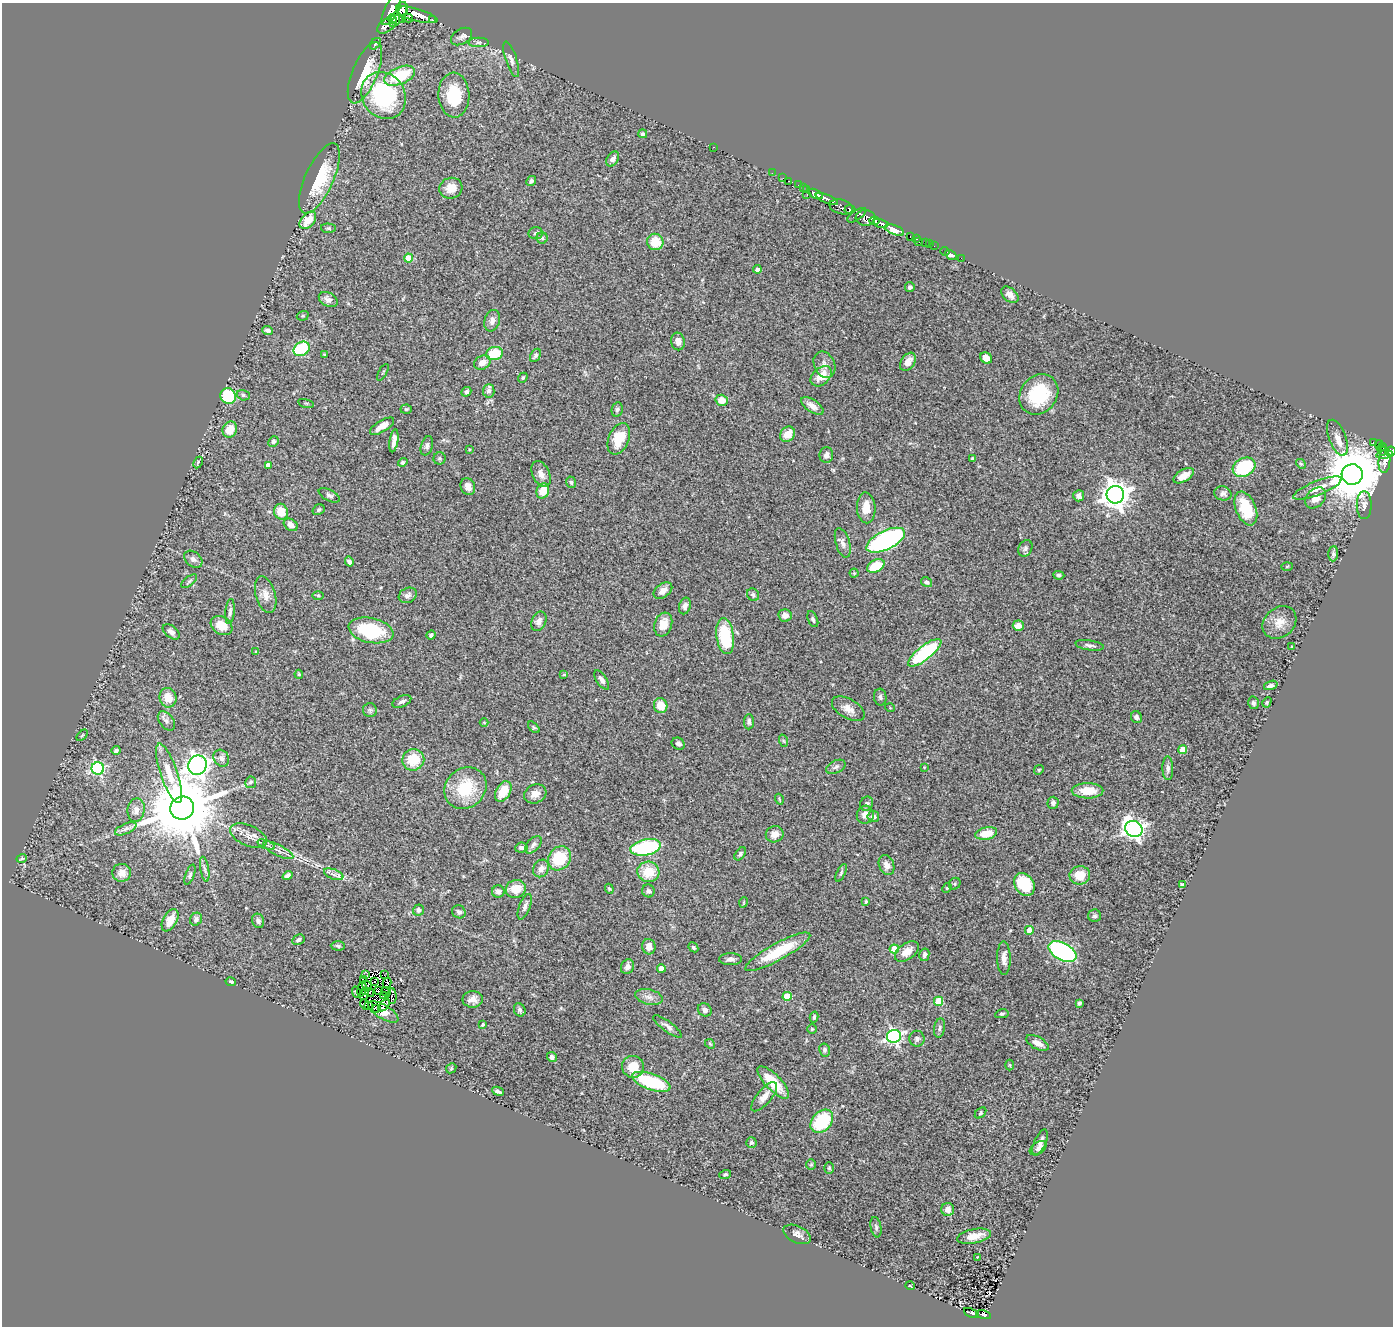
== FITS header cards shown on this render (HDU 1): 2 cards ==
NAXIS1  =                 1391
NAXIS2  =                 1324

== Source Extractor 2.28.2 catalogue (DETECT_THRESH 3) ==
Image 1391 x 1324 px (HDU 1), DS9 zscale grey, 1 PNG px = 1 image px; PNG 1395 x 1328 px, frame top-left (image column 1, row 1324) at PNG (2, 3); each listed source drawn as its Kron ellipse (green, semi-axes under 4 px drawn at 4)
Background 0.624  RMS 0.055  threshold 0.165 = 3 sigma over >= 5 px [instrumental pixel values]
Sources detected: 328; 8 with non-positive FLUX_AUTO (blend fragments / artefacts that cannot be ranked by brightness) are neither listed nor drawn; the other 320 listed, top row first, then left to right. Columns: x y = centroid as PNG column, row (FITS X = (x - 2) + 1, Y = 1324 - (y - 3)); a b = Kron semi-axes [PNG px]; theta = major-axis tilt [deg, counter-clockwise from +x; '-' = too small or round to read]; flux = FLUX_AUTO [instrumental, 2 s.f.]
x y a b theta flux
402 9 7 6 - 570
391 10 17 7 63 3700
417 15 21 6 -16 1500
398 16 12 5 53 1200
408 18 6 3 -13 210
392 19 4 4 - 890
403 20 3 3 - 110
432 20 3 3 - 20
387 25 11 6 39 710
462 36 11 7 32 14
479 42 10 4 0 11
375 44 7 4 46 4.9
511 59 18 5 -72 17
365 73 32 12 67 150
400 76 16 8 23 180
384 95 24 21 -55 430
454 95 22 15 -87 160
643 134 4 4 - 6
714 147 3 2 - 140
613 159 8 5 58 16
772 173 2 2 - 4.5
319 178 38 14 66 190
783 178 3 2 - 11
531 181 5 4 - 8.1
789 181 3 2 - 5.3
798 185 2 2 - 3.6
451 188 11 10 - 41
803 188 4 2 - 16
806 190 3 3 - 6.9
816 194 8 4 -28 750
807 195 3 2 - 14
827 199 12 4 -21 580
841 207 12 7 -16 320
850 209 5 4 - 350
857 215 11 4 35 210
865 218 9 7 -4 380
308 220 10 6 49 75
875 221 5 4 - 400
881 223 8 4 -11 530
328 228 7 4 -2 6.4
894 230 10 4 -21 2600
536 233 7 6 - 9
910 237 3 2 - 8.7
542 238 5 5 - 6.5
916 238 3 2 - 16
655 242 8 8 - 72
919 242 3 2 - 2.5
925 243 3 2 - 9
929 244 2 2 - 2
934 246 2 2 - 2.2
945 251 5 2 - 13
951 255 6 4 -30 8.8
408 258 4 4 - 62
961 258 2 2 - 7.5
757 269 4 4 - 14
910 287 5 5 - 8.6
1010 295 10 6 -41 21
328 300 10 7 -29 18
303 316 6 4 19 5.2
492 321 11 7 72 20
268 331 5 4 - 11
678 341 9 6 -80 22
302 349 8 6 36 250
324 354 4 4 - 3.7
494 354 8 6 13 120
535 355 7 5 62 8.9
986 358 6 5 - 33
908 362 10 6 55 28
482 363 9 6 30 27
824 365 14 10 -64 28
383 372 9 3 60 4.2
821 376 12 8 41 62
523 378 5 4 - 5.5
489 391 7 5 86 13
466 392 5 4 - 9.3
1039 394 21 18 51 210
243 395 7 5 -16 8.8
228 396 8 7 - 170
722 400 6 5 - 39
306 403 8 3 -13 3.7
812 406 13 6 -34 25
406 409 6 4 6 6.1
617 410 7 5 78 8.1
382 426 14 5 31 35
230 430 8 7 - 59
788 434 8 7 - 46
1337 438 19 8 -69 32
619 439 16 10 66 100
273 441 5 5 - 9.7
394 441 11 4 81 17
1373 442 4 3 - 29
1379 445 4 2 - 46
427 446 10 6 73 10
1383 447 3 3 - 41
469 449 3 3 - 3.5
1382 450 5 4 - 40
1390 451 5 4 - 440
826 455 8 7 - 14
1385 455 8 3 7 340
439 458 6 6 - 6.5
973 459 3 3 - 5.7
1384 461 12 6 86 200
198 462 6 3 63 4.1
403 462 5 4 - 7.1
1301 464 5 4 - 4.8
268 465 4 4 - 22
1244 467 12 9 28 220
541 474 14 8 -64 22
1352 474 10 10 - 27000
1184 476 11 6 31 38
571 482 6 4 -74 6.2
468 487 9 7 -69 21
1317 488 26 7 22 43
543 491 8 6 69 59
1223 493 9 7 -13 12
329 495 11 5 -27 11
1115 495 9 8 - 4300
1079 496 6 5 - 12
1316 498 12 8 46 27
1364 505 14 7 -89 19
866 508 15 9 -87 50
1246 508 18 10 -68 120
318 510 6 5 - 6.6
281 512 8 6 -69 52
291 525 7 5 -34 20
886 540 21 9 26 660
843 543 15 7 -74 20
1025 548 9 6 61 12
1333 554 8 5 87 7.9
193 559 10 7 -39 14
349 562 5 4 - 11
876 566 9 6 26 95
1287 566 5 3 - 3.5
854 573 4 4 - 3.6
1059 575 5 4 - 7.5
189 581 9 4 38 7.4
926 582 6 4 -30 9.3
663 591 10 6 36 26
266 595 19 10 -74 32
318 595 6 4 -1 3.9
408 595 9 7 30 14
753 595 6 5 - 8.6
685 606 8 6 75 14
230 612 12 4 85 12
785 615 7 6 - 21
813 619 8 5 -68 8.7
539 621 10 7 65 16
1279 622 18 14 40 51
663 624 12 8 71 48
222 626 11 9 -32 56
1018 626 5 5 - 23
371 630 23 12 -12 250
171 632 10 5 -39 16
431 635 5 3 - 6.9
725 636 18 8 -82 180
1090 645 14 5 -9 13
1292 647 4 2 - 3.3
256 652 4 4 - 3.6
925 653 20 7 38 340
299 674 4 3 - 4.7
564 674 4 3 - 4
602 680 11 5 -56 14
1271 685 7 4 20 13
880 697 8 6 -83 10
168 698 10 8 -74 57
402 701 10 5 23 11
1267 702 5 4 - 5.4
1253 703 6 5 - 8.3
661 706 7 6 - 62
890 708 5 3 - 3
848 709 18 9 -30 33
370 710 7 7 - 8.9
1136 717 6 5 - 9.6
166 721 11 7 -53 15
484 722 4 3 - 2.8
749 722 7 5 86 10
534 727 7 4 -44 4.5
82 735 7 2 45 2.9
784 741 6 4 -70 5.7
678 744 7 5 -32 11
116 750 4 3 - 10
1183 750 4 4 - 74
221 758 9 7 -55 16
413 760 11 10 - 100
197 765 10 9 - 2300
836 767 10 6 26 12
924 767 3 3 - 2.4
98 768 6 6 - 530
1168 768 12 5 -89 12
1039 770 5 4 - 4.4
169 773 31 8 -71 75
251 782 6 5 - 9.7
465 788 22 19 42 160
1088 791 16 7 0 61
503 792 11 7 60 79
535 794 11 9 24 28
779 799 5 3 - 3.6
1053 803 6 5 - 9.4
867 804 7 6 - 11
182 808 12 11 - 41000
136 810 12 8 82 21
865 815 9 8 - 26
873 816 5 5 - 17
126 829 11 5 24 15
1134 829 9 8 - 1700
986 833 11 6 12 69
775 834 9 8 - 30
249 836 19 10 -24 39
266 845 9 3 -21 7.4
533 845 10 6 47 13
646 847 15 8 12 360
521 848 6 5 - 10
278 850 16 5 -26 22
740 854 7 4 52 8.1
22 858 5 3 - 4.3
559 858 13 11 51 150
887 865 10 7 -66 23
541 868 9 7 58 21
205 869 13 4 -80 11
648 872 11 10 - 92
122 873 9 9 - 33
841 873 10 4 65 7.6
334 874 10 5 -21 15
190 875 10 4 69 7.7
1080 875 10 9 - 59
288 876 5 4 - 14
955 884 6 5 - 6.1
1024 884 12 9 -55 150
1182 885 4 4 - 9.2
947 888 5 4 - 4.4
516 889 10 9 - 59
609 889 5 4 - 4
498 891 6 6 - 15
648 891 6 6 - 9.5
744 902 5 3 - 3.3
866 902 3 2 - 3.7
525 907 13 5 69 14
418 910 6 5 - 9.4
459 912 7 6 - 11
1095 916 6 6 - 8.5
196 919 7 5 53 12
170 920 12 7 62 49
258 921 7 6 - 14
1029 930 4 4 - 52
298 940 6 5 - 8.6
338 946 7 4 -3 7.3
649 947 8 6 -75 28
693 947 5 4 - 6.7
894 949 4 4 - 110
907 951 13 8 35 37
778 952 37 8 29 150
1062 952 15 8 -29 650
924 955 6 5 - 12
1004 958 17 6 -89 27
731 959 11 6 0 13
628 967 7 6 - 15
661 968 4 4 - 35
365 975 3 2 - 3.6
384 975 2 2 - 2.1
364 980 4 2 - 4.7
374 981 3 2 - 2.3
231 982 5 4 - 6.4
387 983 5 3 - 5.1
367 986 5 3 - 4.3
362 989 8 2 76 12
378 990 3 2 - 1.1
357 992 6 3 -70 3.2
366 992 3 3 - 1.8
370 992 5 2 - 6.1
386 992 5 2 - 3.3
364 995 5 2 - 6.9
384 995 3 2 - 2.4
392 996 8 3 -88 6.3
787 996 4 4 - 91
649 997 14 7 -13 24
473 999 10 8 2 26
939 1001 4 4 - 130
1079 1003 4 3 - 6
365 1004 5 2 - 7.6
384 1005 7 3 46 13
369 1006 4 2 - 2.1
377 1009 3 2 - 4.1
520 1010 7 5 -64 8.5
705 1010 7 6 - 14
383 1012 17 7 -31 36
1002 1014 7 4 11 6.1
814 1017 5 3 - 5.7
483 1025 3 3 - 4.8
667 1026 17 5 -37 18
939 1028 10 5 80 9.5
812 1029 5 4 - 4.5
894 1036 7 6 - 880
917 1039 8 7 - 12
1037 1043 12 6 -28 23
710 1044 5 4 - 4.8
824 1050 6 5 - 7.9
552 1057 5 5 - 13
1010 1065 5 3 - 3.6
633 1067 11 11 - 66
451 1068 5 4 - 4.5
651 1082 20 8 -19 270
773 1082 21 7 -46 110
498 1091 6 3 -25 9.1
764 1097 18 7 49 30
981 1113 6 4 42 5.5
822 1121 13 9 49 220
751 1142 5 5 - 7.3
1040 1143 14 5 66 22
1038 1148 9 5 35 13
811 1165 5 5 - 5
829 1168 6 5 - 5.8
725 1174 6 4 18 7.1
948 1210 6 6 - 22
876 1227 10 5 -80 10
797 1234 14 8 -26 21
974 1236 17 7 11 49
977 1257 2 2 - 1.9
910 1286 5 3 - 2.6
971 1313 8 4 -22 140
983 1315 8 4 -15 120
At the frame edge (FLAGS 8, measured only in part): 1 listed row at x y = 1390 451
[8 non-positive-flux detections neither listed nor drawn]